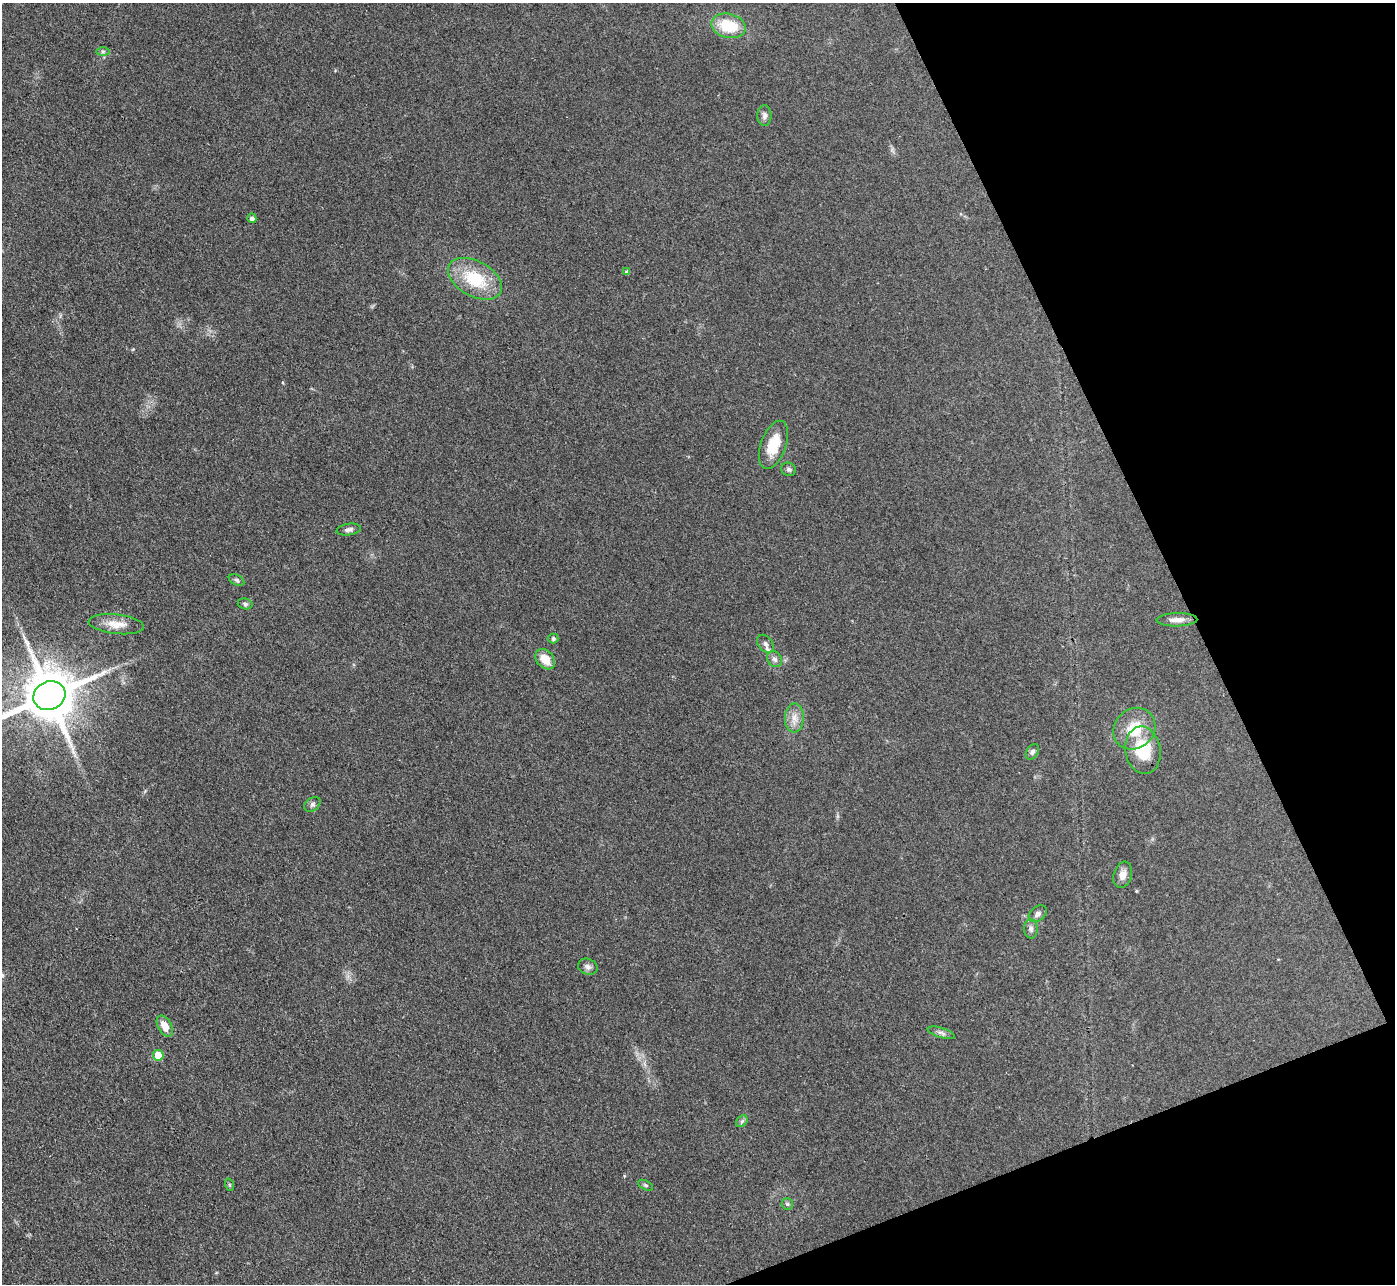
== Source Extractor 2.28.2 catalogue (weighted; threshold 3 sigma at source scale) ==
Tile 12 of 4 x 4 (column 4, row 3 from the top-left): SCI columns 4182-5574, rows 1434-2715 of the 5575 x 5562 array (HDU 1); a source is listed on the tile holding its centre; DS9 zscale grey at full resolution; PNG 1397 x 1286 px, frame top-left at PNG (2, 3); each listed source drawn as its Kron ellipse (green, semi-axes under 4 px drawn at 4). Shown black and unused: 19% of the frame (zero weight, under 3 of 4 exposures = <1% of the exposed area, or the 3 px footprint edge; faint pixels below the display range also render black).
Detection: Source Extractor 2.28.2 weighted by HDU 2 'WHT'; one run over the whole footprint, this tile lists its part. Background 0.134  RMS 0.0072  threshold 0.0325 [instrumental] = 3 sigma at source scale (4.5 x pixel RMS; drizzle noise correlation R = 1.50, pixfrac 1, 0.05/0.05 arcsec/px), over >= 5 px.
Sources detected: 34; all 34 listed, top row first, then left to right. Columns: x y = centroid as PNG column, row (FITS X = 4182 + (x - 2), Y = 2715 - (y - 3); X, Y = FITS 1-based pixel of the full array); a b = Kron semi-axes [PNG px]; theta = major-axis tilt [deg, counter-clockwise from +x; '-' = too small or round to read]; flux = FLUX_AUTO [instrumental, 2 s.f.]
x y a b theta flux
729 26 17 12 -13 26
103 51 7 4 0 1.3
764 115 10 7 90 2.7
252 218 4 4 - 2.9
627 272 4 4 - 2.5
475 279 29 17 -29 34
773 445 25 12 70 19
789 469 7 6 - 1.7
349 530 12 6 8 2.7
237 580 8 5 -27 1.6
245 604 7 5 -16 1.5
1177 620 20 6 1 5.6
116 624 28 9 -6 11
553 638 5 5 - 1.6
765 644 10 7 -50 2.7
545 659 11 8 -48 11
775 659 8 7 - 2.5
49 696 16 14 25 4500
794 718 14 9 88 6.5
1134 729 22 19 43 22
1143 750 24 17 -81 29
1032 752 8 5 57 2
312 804 9 6 39 2
1123 875 13 9 73 5.4
1038 914 10 7 38 3.2
1031 929 10 7 -87 2.8
588 967 10 7 -20 2.8
165 1026 11 7 -60 8.8
941 1033 14 5 -17 2.7
158 1055 5 5 - 21
742 1121 6 5 - 1.5
230 1185 6 4 -71 0.99
645 1185 8 4 -27 1.2
787 1204 6 5 - 1.2
Isophote crosses this tile's border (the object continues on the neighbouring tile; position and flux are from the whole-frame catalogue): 1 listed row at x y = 49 696